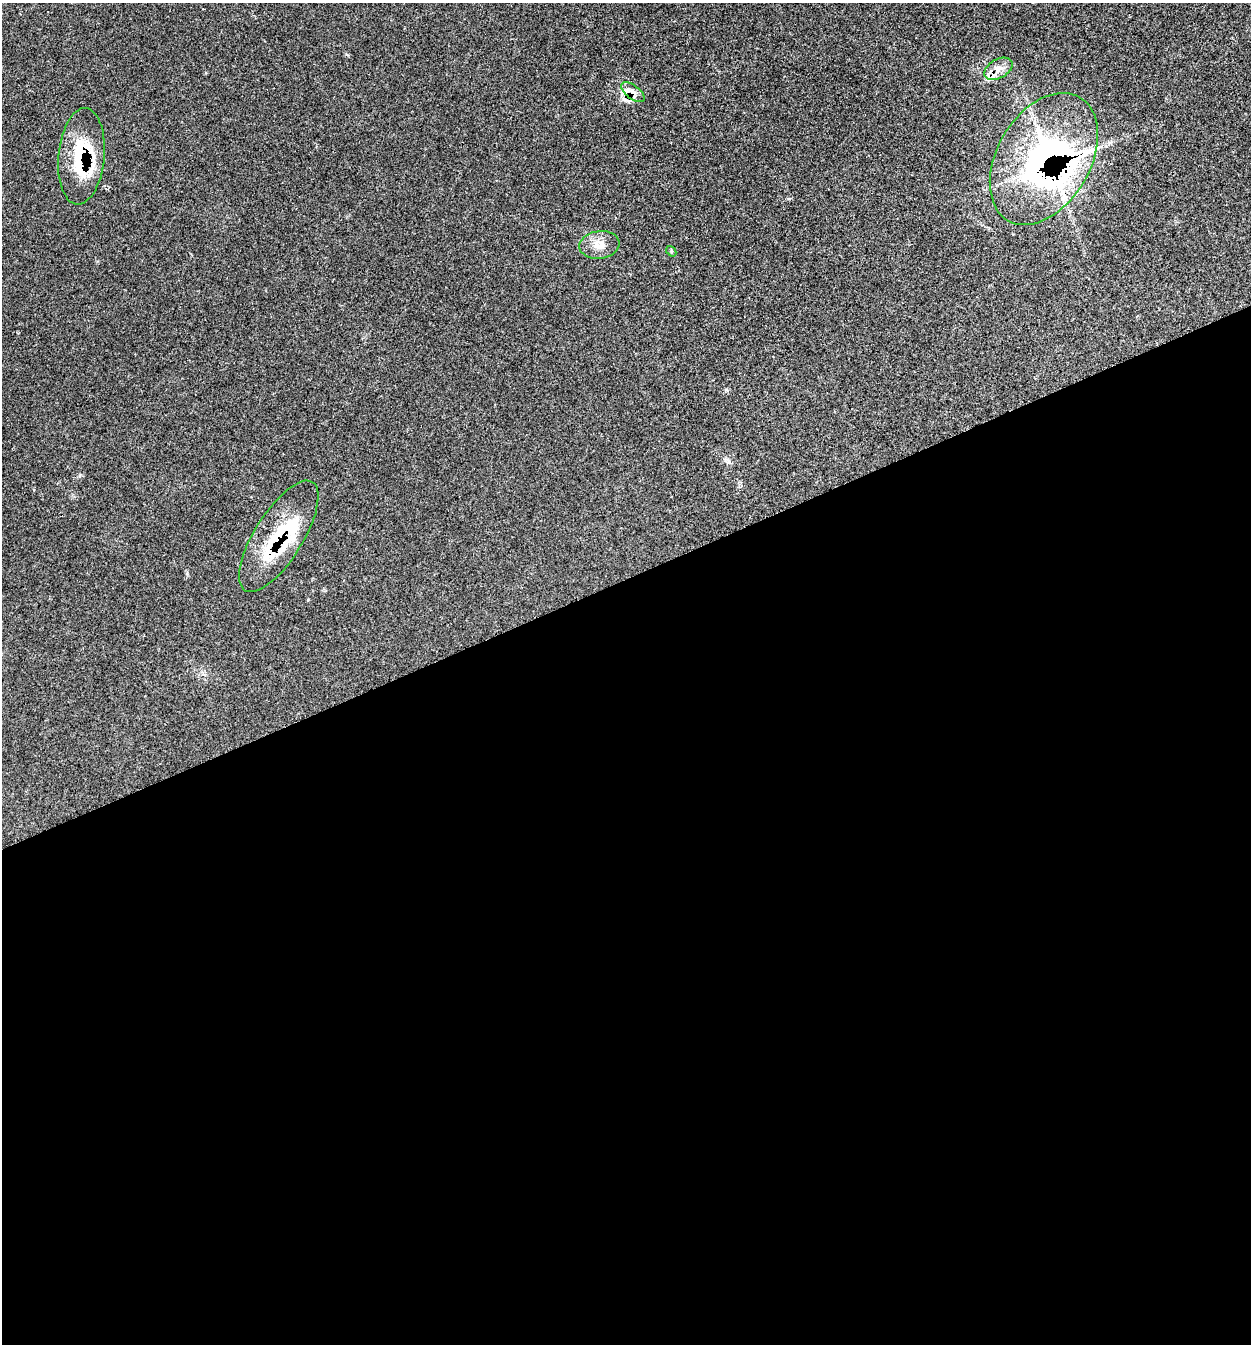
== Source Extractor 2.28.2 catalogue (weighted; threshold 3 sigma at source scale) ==
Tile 15 of 4 x 4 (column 3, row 4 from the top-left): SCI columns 2738-3986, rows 114-1455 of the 5595 x 5585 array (HDU 1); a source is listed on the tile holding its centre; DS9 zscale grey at full resolution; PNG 1253 x 1346 px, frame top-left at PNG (2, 3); each listed source drawn as its Kron ellipse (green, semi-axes under 4 px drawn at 4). Shown black and unused: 57% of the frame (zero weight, under 3 of 4 exposures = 8% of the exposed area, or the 3 px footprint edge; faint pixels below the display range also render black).
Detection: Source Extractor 2.28.2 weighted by HDU 2 'WHT'; one run over the whole footprint, this tile lists its part. Background 0.0393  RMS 0.0038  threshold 0.017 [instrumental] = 3 sigma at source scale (4.5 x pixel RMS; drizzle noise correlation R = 1.50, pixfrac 1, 0.05/0.05 arcsec/px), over >= 5 px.
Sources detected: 11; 1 inside a brighter object's white glare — neither listed nor drawn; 3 inside a brighter listed object's ellipse — not listed separately; the other 7 listed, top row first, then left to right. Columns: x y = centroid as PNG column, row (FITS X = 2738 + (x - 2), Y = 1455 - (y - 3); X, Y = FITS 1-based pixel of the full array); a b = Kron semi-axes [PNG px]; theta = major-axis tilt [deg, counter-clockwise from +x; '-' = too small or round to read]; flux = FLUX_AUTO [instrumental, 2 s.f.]
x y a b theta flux
998 69 15 9 30 3.4
633 92 13 6 -37 2.2
81 156 48 23 85 24
1044 159 71 46 60 110
599 245 20 14 8 4.7
671 251 6 4 -49 0.49
279 536 64 24 58 26
Overlapping masked pixels (flux is a lower limit): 4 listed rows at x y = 633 92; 81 156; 1044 159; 279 536